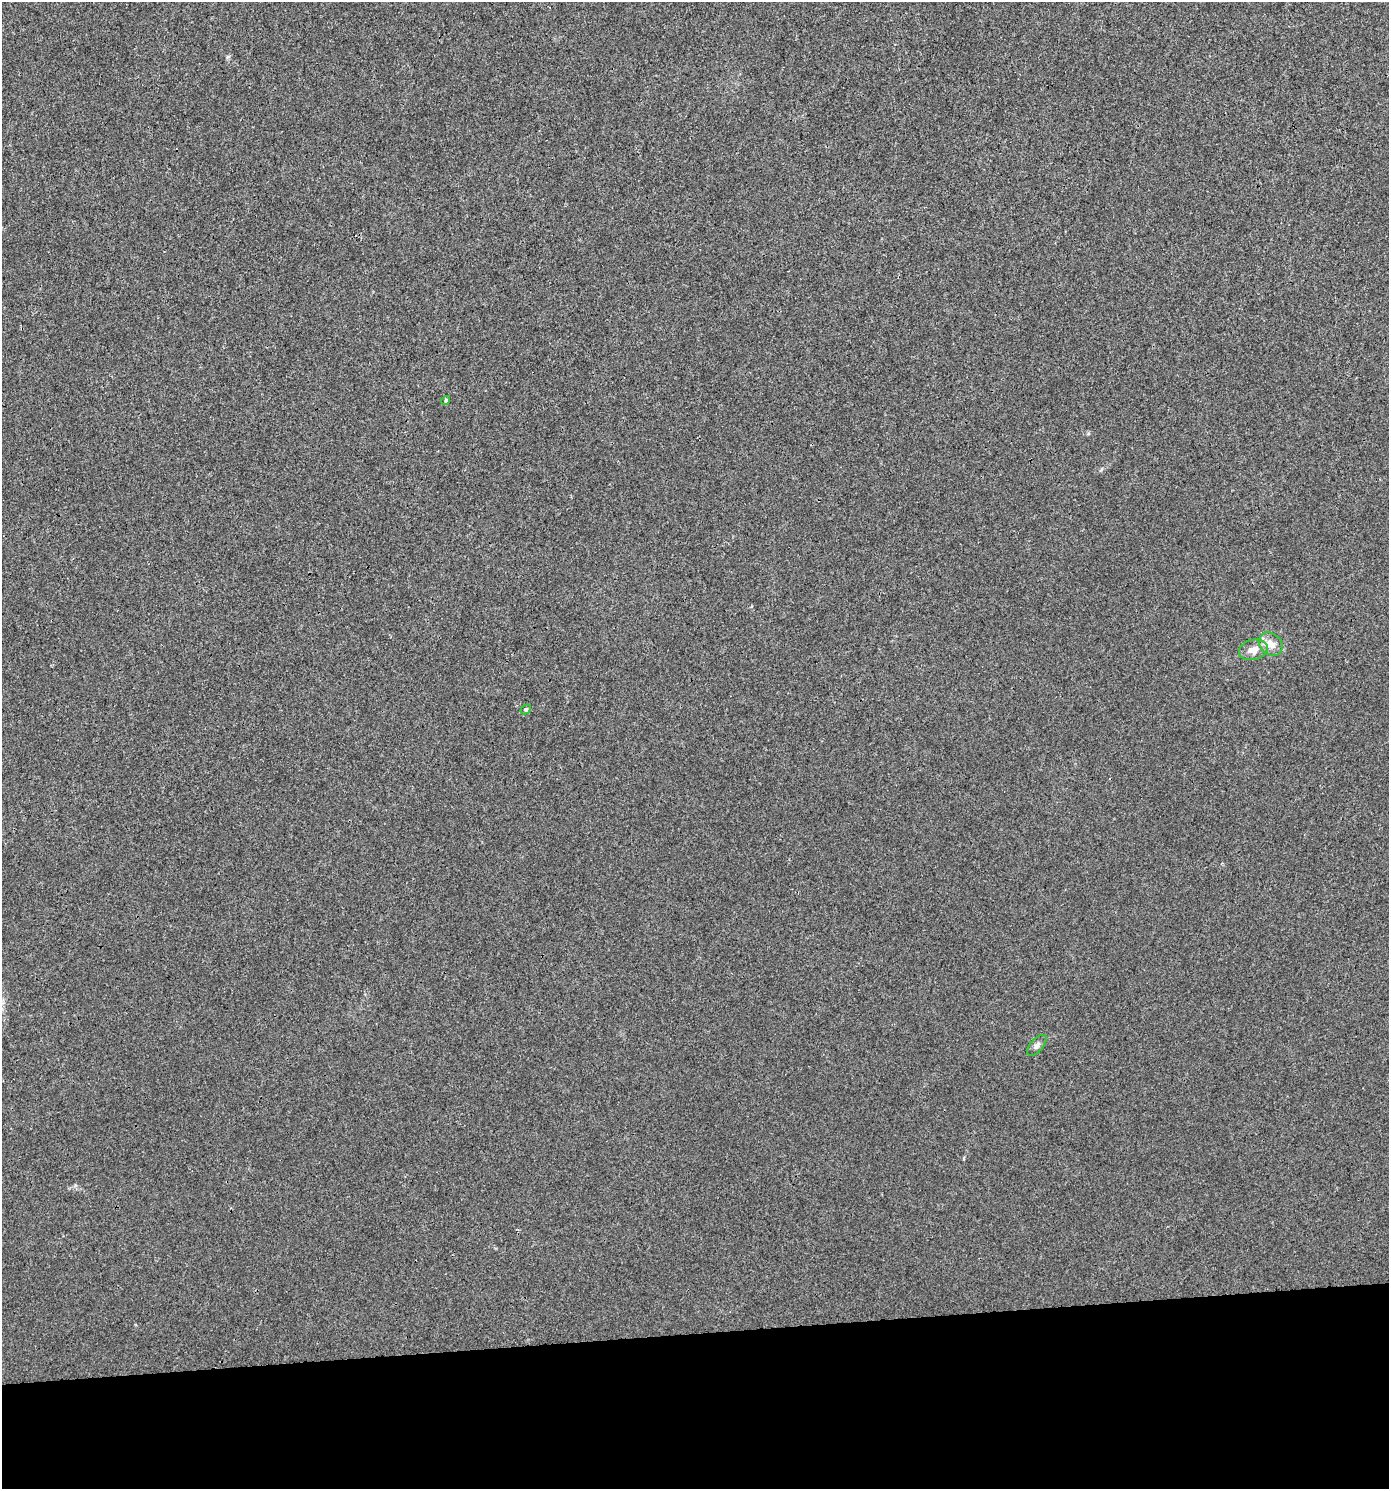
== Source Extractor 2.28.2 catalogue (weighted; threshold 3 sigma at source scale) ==
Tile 8 of 3 x 3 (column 2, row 3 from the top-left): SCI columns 1431-2817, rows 1-1487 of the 4206 x 4461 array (HDU 1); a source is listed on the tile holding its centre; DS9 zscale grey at full resolution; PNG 1391 x 1491 px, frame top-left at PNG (2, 2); each listed source drawn as its Kron ellipse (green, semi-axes under 4 px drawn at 4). Shown black and unused: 10% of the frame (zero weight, under 3 of 4 exposures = <1% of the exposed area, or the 3 px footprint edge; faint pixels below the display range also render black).
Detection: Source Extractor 2.28.2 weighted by HDU 2 'WHT'; one run over the whole footprint, this tile lists its part. Background 0.00179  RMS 0.0027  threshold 0.012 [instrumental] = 3 sigma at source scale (4.5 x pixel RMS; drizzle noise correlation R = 1.50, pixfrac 1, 0.0396/0.0396 arcsec/px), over >= 5 px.
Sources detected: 5; all 5 listed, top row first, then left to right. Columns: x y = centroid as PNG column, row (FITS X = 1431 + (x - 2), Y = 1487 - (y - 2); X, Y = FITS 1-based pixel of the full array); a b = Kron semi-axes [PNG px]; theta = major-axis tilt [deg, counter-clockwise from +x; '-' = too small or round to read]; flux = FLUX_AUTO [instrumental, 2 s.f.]
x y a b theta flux
446 400 5 4 - 0.46
1271 644 13 10 -42 2.6
1253 650 14 10 14 2.5
526 709 6 4 42 0.36
1037 1045 13 6 49 1